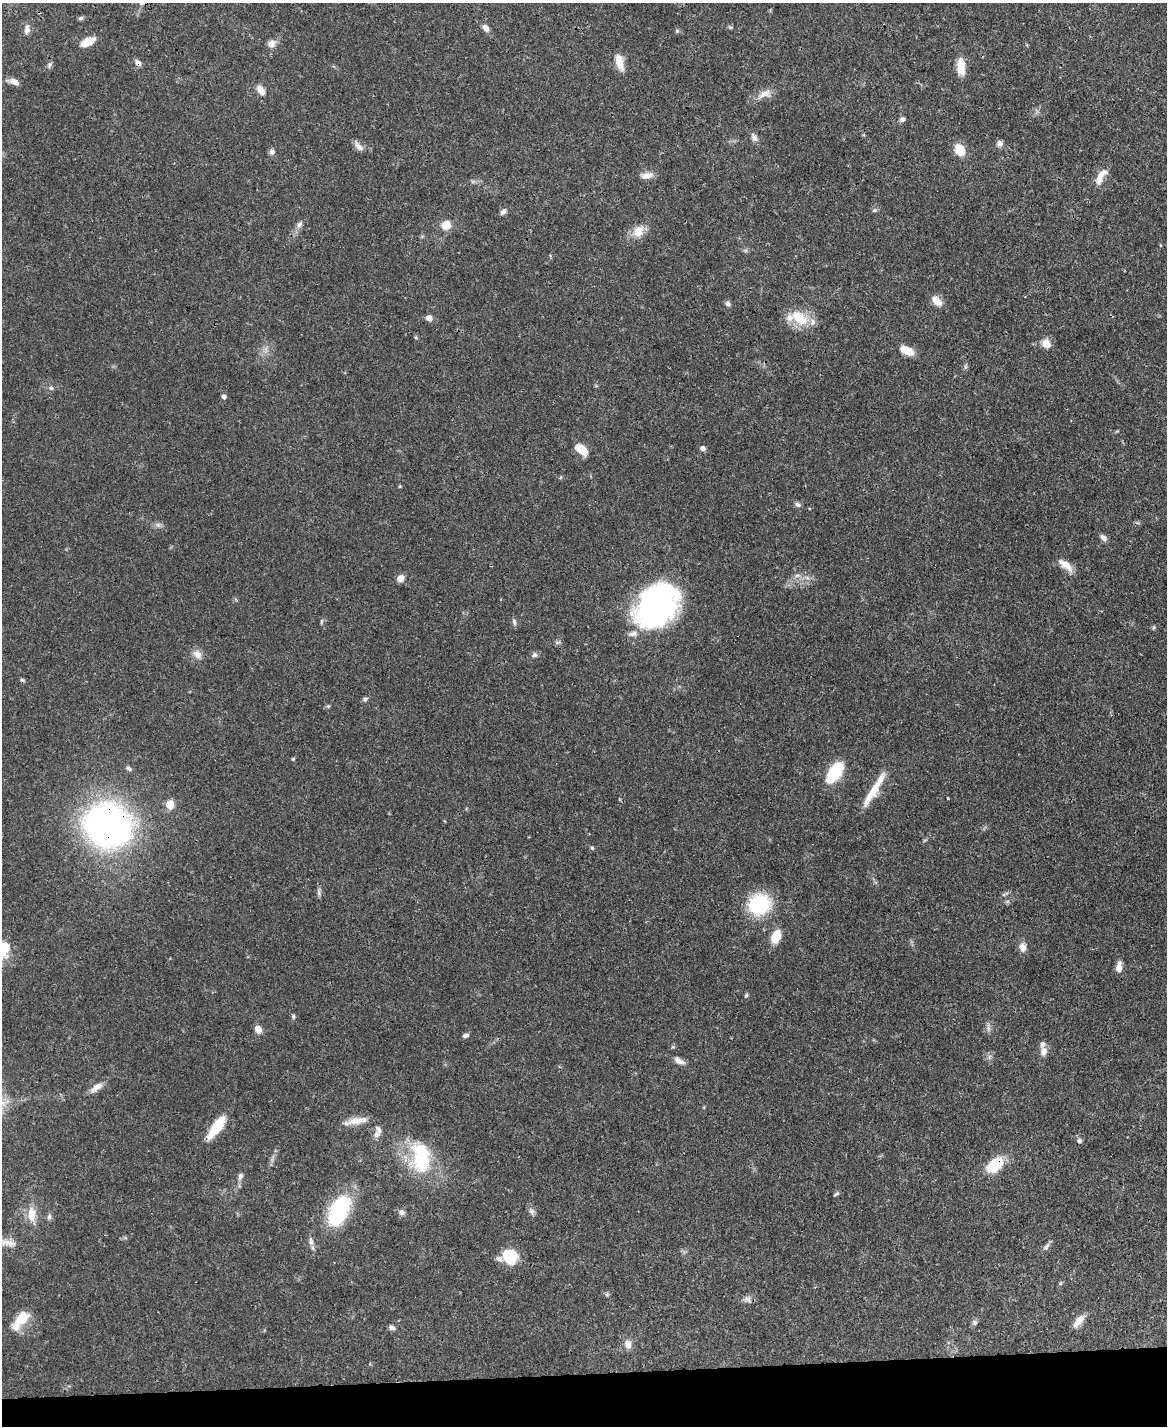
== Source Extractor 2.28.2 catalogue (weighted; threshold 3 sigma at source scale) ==
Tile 10 of 4 x 3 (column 2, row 3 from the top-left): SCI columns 1168-2332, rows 242-1665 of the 4665 x 4644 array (HDU 1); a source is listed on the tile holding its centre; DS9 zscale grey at full resolution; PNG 1169 x 1428 px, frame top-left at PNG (2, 3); no overlay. Shown black and unused: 4% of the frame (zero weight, under 3 of 4 exposures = <1% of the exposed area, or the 3 px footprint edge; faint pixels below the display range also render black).
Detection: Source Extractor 2.28.2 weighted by HDU 2 'WHT'; one run over the whole footprint, this tile lists its part. Background 0.0671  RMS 0.0034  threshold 0.0151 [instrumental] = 3 sigma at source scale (4.5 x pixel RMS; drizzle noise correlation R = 1.50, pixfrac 1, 0.05/0.05 arcsec/px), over >= 5 px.
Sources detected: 117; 1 cosmic-ray / hot-pixel residue — not listed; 10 inside a brighter listed object's ellipse — not listed separately; the other 106 listed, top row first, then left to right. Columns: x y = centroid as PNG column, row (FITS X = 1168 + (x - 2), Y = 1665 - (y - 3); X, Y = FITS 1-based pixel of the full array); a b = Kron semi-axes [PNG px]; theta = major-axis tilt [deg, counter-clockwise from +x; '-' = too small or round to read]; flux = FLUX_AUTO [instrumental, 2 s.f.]
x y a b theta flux
141 3 7 6 - 1.1
81 18 7 5 15 0.65
731 27 7 4 0 0.5
485 28 10 6 -46 1.9
27 30 12 7 85 1.9
677 31 6 5 - 0.52
88 42 17 8 26 5
272 43 11 9 48 2.3
620 62 21 8 -74 4.5
138 63 9 6 -37 1.5
49 65 9 6 59 0.93
961 67 19 9 -87 6.3
13 82 16 7 -18 2.3
261 90 15 8 -59 2.6
765 94 22 10 23 3.6
902 119 8 6 40 0.97
754 137 13 7 -59 1.5
1000 143 8 7 - 1.5
359 146 15 6 -48 1.9
960 150 14 10 -59 5.9
272 152 7 7 - 1.2
1101 175 19 9 38 3.5
647 176 13 7 8 3
473 181 7 4 18 0.67
874 210 6 5 - 0.65
503 212 10 6 53 1.2
299 224 12 7 63 1.5
446 225 12 11 - 3.8
638 231 17 13 61 4.8
1160 245 5 3 - 0.28
745 250 6 6 - 0.68
936 301 15 9 -44 3.3
728 304 7 6 - 1.1
429 318 7 7 - 1.8
799 318 23 14 -39 10
416 337 5 4 - 0.46
1046 344 12 10 -46 3.2
265 350 12 6 80 1.7
906 351 17 8 -24 4.8
965 367 6 4 73 0.59
51 388 7 6 - 0.83
224 397 5 4 - 1.4
703 448 7 6 - 1.1
581 449 11 7 -38 8.5
798 505 8 6 -28 1
158 525 10 6 -10 1.2
1103 538 10 6 -46 1.4
1066 565 22 8 -38 3.8
797 575 10 6 20 1.4
400 578 6 6 - 3.3
656 606 37 28 48 120
321 621 8 4 81 0.52
514 622 10 5 -78 0.88
1154 627 6 4 47 0.5
197 654 13 10 -49 2.8
534 655 7 6 - 0.98
22 680 6 4 -18 0.59
365 699 6 6 - 0.92
328 706 5 4 - 0.44
293 759 5 4 - 0.4
129 768 8 5 -20 0.87
835 772 21 10 55 21
872 792 43 9 59 8.3
170 805 5 5 - 11
108 826 38 35 -23 140
592 848 5 5 - 0.5
319 892 14 4 -90 1
1005 894 12 3 24 0.69
759 904 19 17 25 27
776 937 12 8 67 7.7
1022 947 12 9 -84 2.3
4 948 22 16 80 8.4
1119 967 11 6 82 3.1
746 995 7 4 63 0.53
293 1016 7 4 -81 0.63
988 1027 15 4 88 1.1
258 1029 9 7 -65 2.7
466 1035 7 5 15 0.99
1044 1051 12 9 78 2.4
679 1061 14 7 -31 2.2
96 1087 20 8 35 3
357 1121 28 8 9 4.5
216 1126 31 12 55 8.8
376 1135 9 8 - 1.6
1079 1141 7 6 - 0.82
421 1157 41 23 -82 25
995 1165 17 10 42 14
240 1176 10 6 77 1.3
836 1194 9 4 36 0.54
339 1210 28 15 64 37
532 1211 10 7 -58 1.3
401 1212 8 7 - 1.4
32 1215 22 11 -89 5.3
49 1217 9 6 -86 1
311 1241 12 7 -76 1.8
8 1242 26 8 -15 3.1
1046 1247 12 6 55 1.2
510 1256 13 12 - 16
1060 1283 5 4 - 0.48
607 1294 7 5 -70 0.6
748 1299 11 9 -34 1.5
22 1318 21 13 41 7
1079 1321 19 7 50 3.2
974 1323 8 7 - 0.9
392 1328 8 5 -26 1.1
628 1344 14 10 -81 2.5
Overlapping masked pixels (flux is a lower limit): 3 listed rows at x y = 138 63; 108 826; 995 1165
Isophote crosses this tile's border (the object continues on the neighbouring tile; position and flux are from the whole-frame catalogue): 3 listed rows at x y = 141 3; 4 948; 8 1242